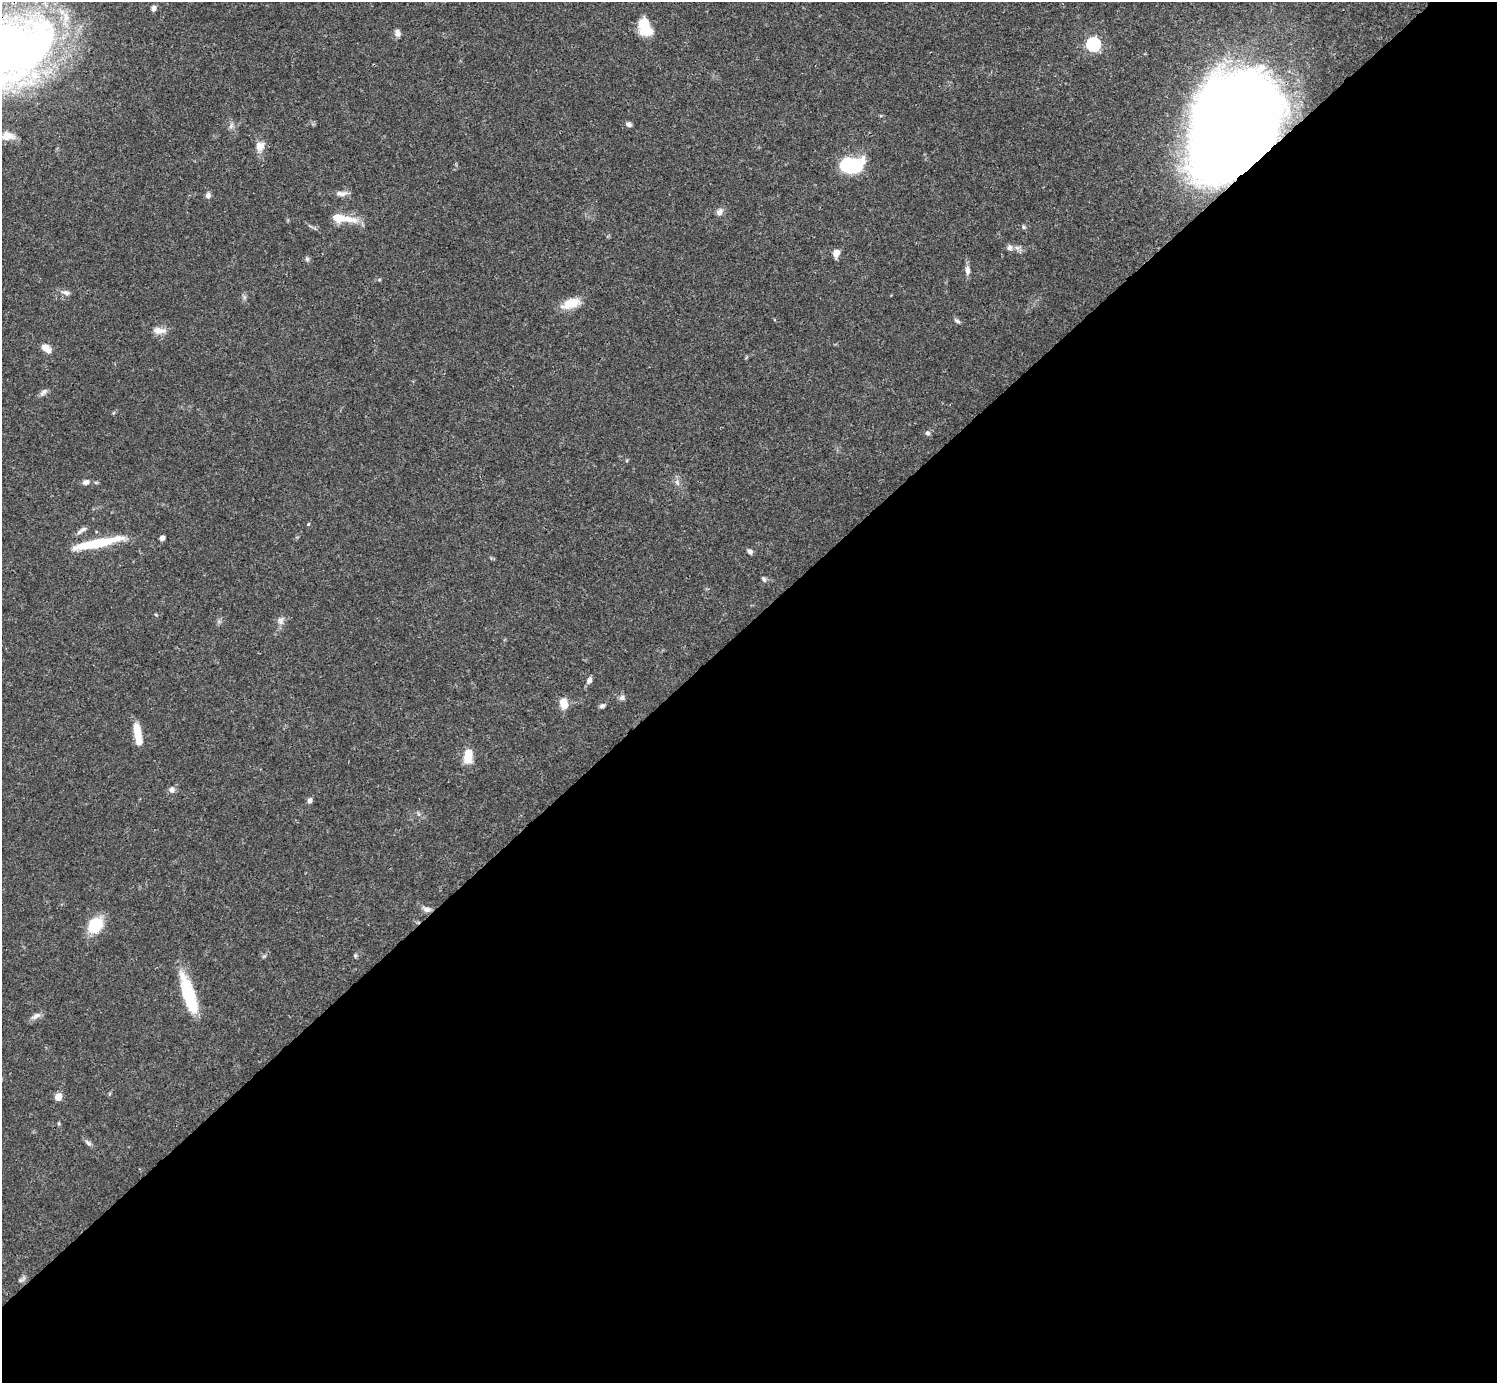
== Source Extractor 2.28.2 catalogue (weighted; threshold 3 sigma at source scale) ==
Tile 15 of 4 x 4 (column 3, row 4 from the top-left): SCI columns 2990-4484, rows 158-1538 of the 5982 x 5981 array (HDU 1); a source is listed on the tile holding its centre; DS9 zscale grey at full resolution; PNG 1499 x 1385 px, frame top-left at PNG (2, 2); no overlay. Shown black and unused: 55% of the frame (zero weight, under 3 of 4 exposures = <1% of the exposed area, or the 3 px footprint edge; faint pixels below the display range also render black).
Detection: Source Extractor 2.28.2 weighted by HDU 2 'WHT'; one run over the whole footprint, this tile lists its part. Background 0.0412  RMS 0.0027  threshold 0.012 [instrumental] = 3 sigma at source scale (4.5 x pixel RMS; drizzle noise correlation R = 1.50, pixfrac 1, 0.05/0.05 arcsec/px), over >= 5 px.
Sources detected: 61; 2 inside a brighter object's white glare — not listed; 3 inside a brighter listed object's ellipse — not listed separately; the other 56 listed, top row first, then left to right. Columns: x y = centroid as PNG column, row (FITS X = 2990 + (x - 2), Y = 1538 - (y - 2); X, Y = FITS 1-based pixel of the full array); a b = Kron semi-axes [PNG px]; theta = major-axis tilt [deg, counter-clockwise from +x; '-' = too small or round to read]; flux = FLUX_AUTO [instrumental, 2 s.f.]
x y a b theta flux
154 8 7 5 81 0.99
644 25 18 11 87 6.9
397 33 9 7 -69 1.1
1093 44 6 6 - 52
5 50 79 50 16 290
628 124 6 5 - 0.86
1233 125 81 59 60 510
231 126 9 4 67 0.7
7 136 16 9 -1 3
260 146 15 11 67 2.4
850 165 16 10 2 27
341 193 16 7 1 1.5
208 195 7 7 - 0.86
720 212 9 7 48 1.3
338 218 13 9 -16 4.1
1023 227 6 4 -24 0.47
1009 247 8 8 - 0.94
836 253 9 7 67 1.8
307 259 6 5 - 0.5
967 270 12 7 -85 1.3
66 293 11 6 -15 1.1
571 303 23 11 18 4.9
957 321 9 4 -34 0.62
159 330 18 8 -2 2.2
46 348 12 7 -41 2.5
43 392 13 5 41 0.89
927 433 7 7 - 0.67
86 482 9 6 10 1.2
677 482 9 6 -63 0.96
96 483 6 4 -1 0.34
308 524 4 3 - 0.28
83 529 10 6 25 0.99
162 538 5 5 - 0.92
99 543 58 9 13 11
750 551 7 5 -50 0.8
764 579 9 5 -57 0.64
156 615 5 3 - 0.25
281 621 11 8 78 1.3
589 680 8 6 65 1.1
622 697 7 6 - 0.84
564 703 11 8 -77 3.8
602 706 8 5 25 0.67
137 732 18 8 -82 4.9
468 756 16 9 81 4.9
172 790 8 7 - 1.1
310 800 6 5 - 0.95
418 814 7 4 -71 0.44
427 909 11 6 -9 1.2
95 925 14 11 46 11
355 956 6 4 47 0.39
189 994 45 12 -72 15
36 1016 16 6 30 1.3
58 1097 5 5 - 6.3
59 1123 5 3 - 0.3
88 1143 11 5 -35 0.77
22 1279 13 5 36 0.8
Overlapping masked pixels (flux is a lower limit): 2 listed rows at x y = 5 50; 1233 125
Isophote crosses this tile's border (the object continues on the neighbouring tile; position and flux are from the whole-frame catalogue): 2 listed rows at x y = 5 50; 7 136